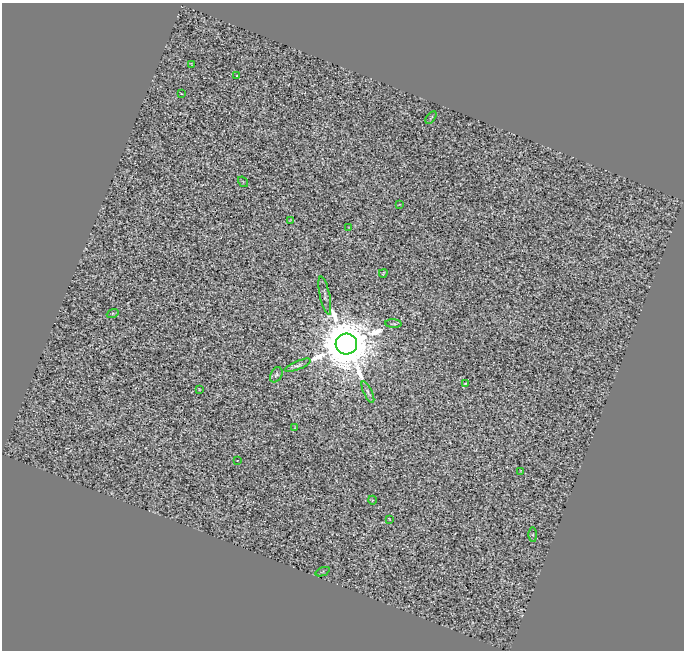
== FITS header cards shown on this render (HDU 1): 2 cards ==
NAXIS1  =                  682
NAXIS2  =                  648

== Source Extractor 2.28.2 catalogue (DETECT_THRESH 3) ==
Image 682 x 648 px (HDU 1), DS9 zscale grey, 1 PNG px = 1 image px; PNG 686 x 652 px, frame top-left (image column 1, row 648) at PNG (2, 3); each listed source drawn as its Kron ellipse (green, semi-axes under 4 px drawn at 4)
Background 0.0539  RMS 0.48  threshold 1.44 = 3 sigma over >= 5 px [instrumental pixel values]
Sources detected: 25; all 25 listed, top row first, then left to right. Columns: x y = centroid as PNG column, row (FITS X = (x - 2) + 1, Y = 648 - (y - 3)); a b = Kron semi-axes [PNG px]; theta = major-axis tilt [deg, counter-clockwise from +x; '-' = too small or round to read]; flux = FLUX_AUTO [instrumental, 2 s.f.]
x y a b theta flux
191 64 3 2 - 23
237 76 3 2 - 110
181 93 3 2 - 20
431 117 7 3 55 38
243 182 6 3 -56 28
399 205 3 2 - 17
290 220 4 2 - 20
349 228 3 2 - 25
383 273 4 2 - 38
325 296 19 5 -78 110
113 314 6 4 19 45
393 324 8 3 -5 49
346 344 10 10 - 340000
298 365 14 4 22 100
276 375 8 5 59 73
465 383 4 3 - 29
199 389 3 2 - 24
368 392 12 3 -65 77
295 427 3 3 - 24
237 461 2 2 - 35
520 471 3 2 - 19
372 500 4 3 - 25
389 519 3 2 - 20
533 535 7 4 -90 36
323 572 7 2 22 32